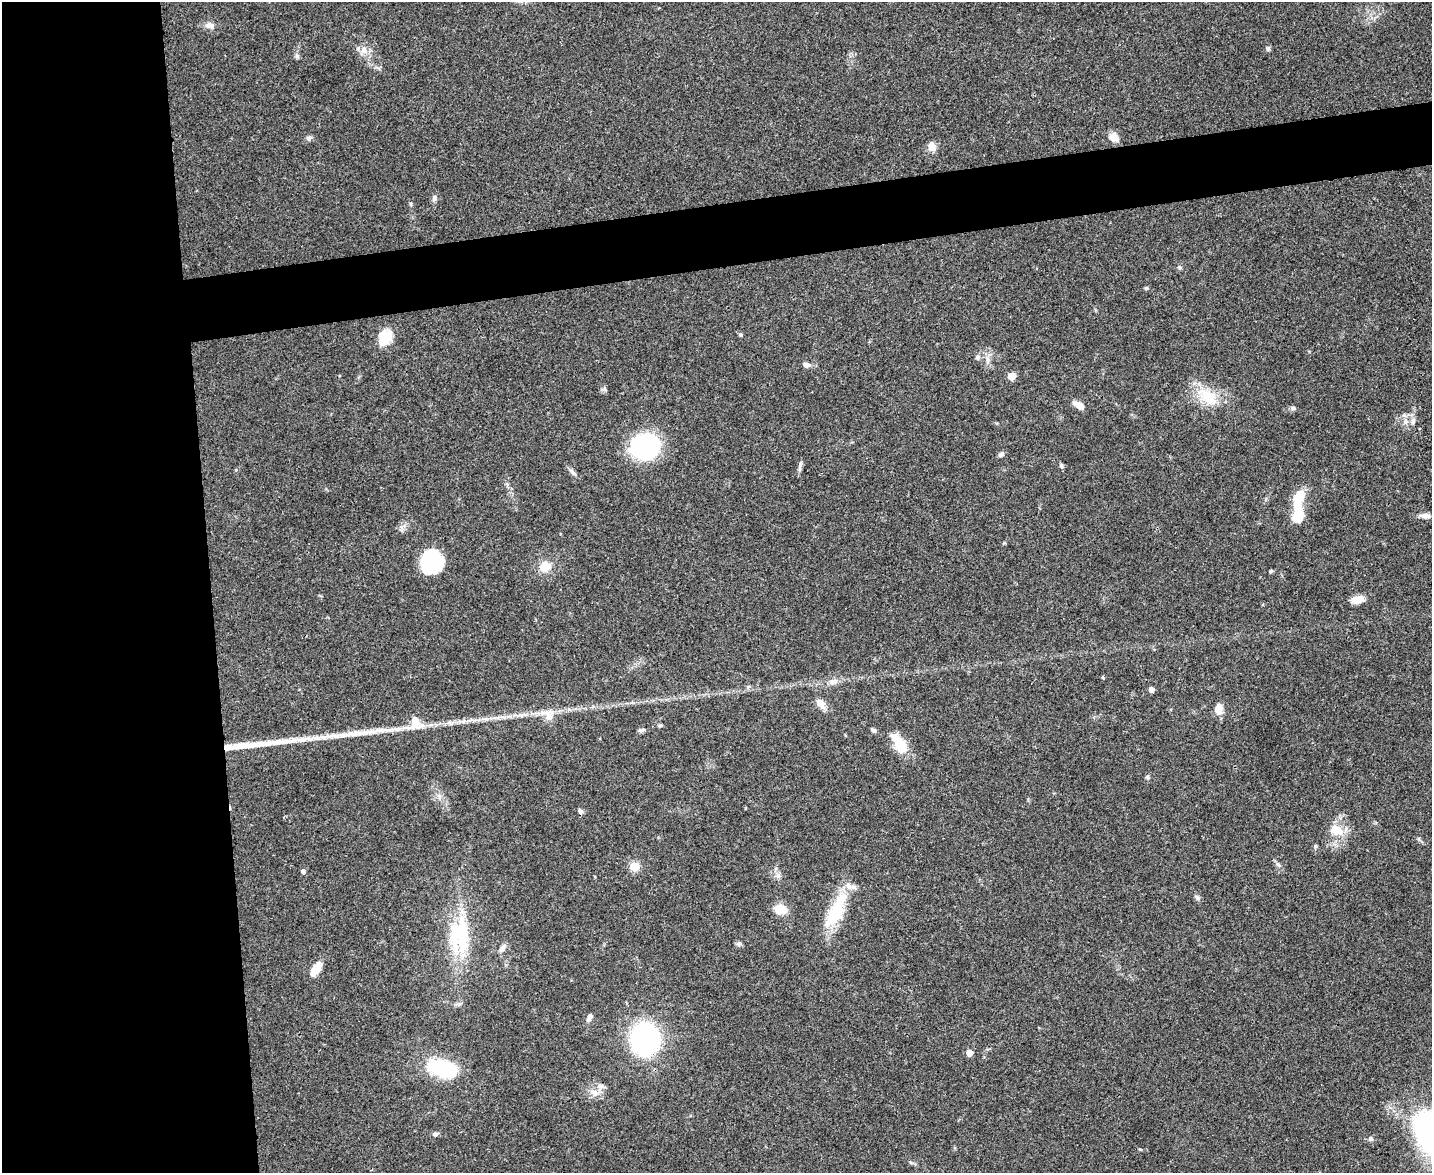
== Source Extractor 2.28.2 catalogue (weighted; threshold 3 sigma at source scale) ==
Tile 7 of 3 x 4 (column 1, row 3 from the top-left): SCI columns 134-1563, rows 1173-2343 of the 4665 x 4686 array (HDU 1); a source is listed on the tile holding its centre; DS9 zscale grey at full resolution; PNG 1434 x 1175 px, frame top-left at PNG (2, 2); no overlay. Shown black and unused: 19% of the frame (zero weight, under 3 of 4 exposures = <1% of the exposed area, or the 3 px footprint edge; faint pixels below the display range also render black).
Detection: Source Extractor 2.28.2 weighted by HDU 2 'WHT'; one run over the whole footprint, this tile lists its part. Background 0.0555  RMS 0.0047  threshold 0.021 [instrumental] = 3 sigma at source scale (4.5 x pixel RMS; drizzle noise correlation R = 1.50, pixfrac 1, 0.05/0.05 arcsec/px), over >= 5 px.
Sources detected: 71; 1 inside a brighter object's white glare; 2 long thin detections or spike segments (spike, bleed or trail) — not listed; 2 inside a brighter listed object's ellipse — not listed separately; the other 66 listed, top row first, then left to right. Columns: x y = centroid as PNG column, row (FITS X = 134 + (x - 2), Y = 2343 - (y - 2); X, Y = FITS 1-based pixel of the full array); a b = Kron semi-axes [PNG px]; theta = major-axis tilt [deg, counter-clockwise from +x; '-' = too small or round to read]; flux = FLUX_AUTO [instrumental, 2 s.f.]
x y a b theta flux
209 25 14 8 1 2.8
1268 48 7 4 -72 0.74
364 50 11 9 -76 3.4
297 56 7 4 -45 0.91
1114 137 13 10 -33 3.8
309 138 7 7 - 1.1
932 146 11 8 89 3.3
434 198 9 6 83 1.4
1179 267 6 5 - 0.83
1146 288 5 5 - 0.62
741 334 5 4 - 0.68
385 337 19 15 53 9.1
977 357 8 6 89 1.3
987 360 12 4 -85 1.8
806 365 8 6 -12 2.2
1011 376 5 5 - 10
1206 394 34 15 -22 14
1078 405 13 7 -28 3.8
1293 408 6 6 - 0.94
1413 421 10 6 74 1.9
1406 422 9 7 72 2.3
645 446 29 26 10 52
1001 454 8 5 45 1.3
800 466 15 4 82 1.4
1061 466 8 4 -53 0.92
573 472 13 5 -44 1.7
1297 515 28 12 84 13
1425 516 11 6 0 2.6
432 562 22 21 - 31
545 566 14 11 18 6.5
1271 571 6 4 44 0.54
1357 600 12 7 13 5.8
833 682 12 8 26 2.6
1151 690 4 4 - 3.4
820 703 13 9 -46 3.6
1219 709 9 7 75 6.2
548 715 21 14 -35 6.2
415 722 12 11 - 9.2
660 725 8 4 0 0.8
642 730 11 4 15 1
873 730 6 5 - 1.1
899 743 28 13 -55 10
1147 777 6 6 - 0.85
580 811 7 6 - 1.1
1338 830 17 15 -14 8.1
1315 846 5 5 - 0.73
1278 864 7 5 -30 0.98
634 866 5 5 - 20
303 871 6 5 - 0.99
778 876 6 6 - 1.2
1197 898 9 5 -44 1.1
780 909 15 10 -7 7.1
835 912 44 19 60 23
462 936 53 16 -89 29
739 944 7 5 21 1
502 948 10 6 53 2.5
316 969 19 9 57 6.2
589 1017 10 6 69 1.7
645 1039 17 16 - 160
969 1053 5 4 - 5.7
442 1068 32 16 -13 34
600 1086 8 7 - 2.1
594 1092 14 8 -31 3.4
435 1134 7 5 -11 1.2
1371 1139 7 7 - 1.1
1140 1149 5 3 - 0.41
Overlapping masked pixels (flux is a lower limit): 1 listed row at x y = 645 446
Unlisted compact peaks at least as high as the median listed source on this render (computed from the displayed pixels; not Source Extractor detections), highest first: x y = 411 204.